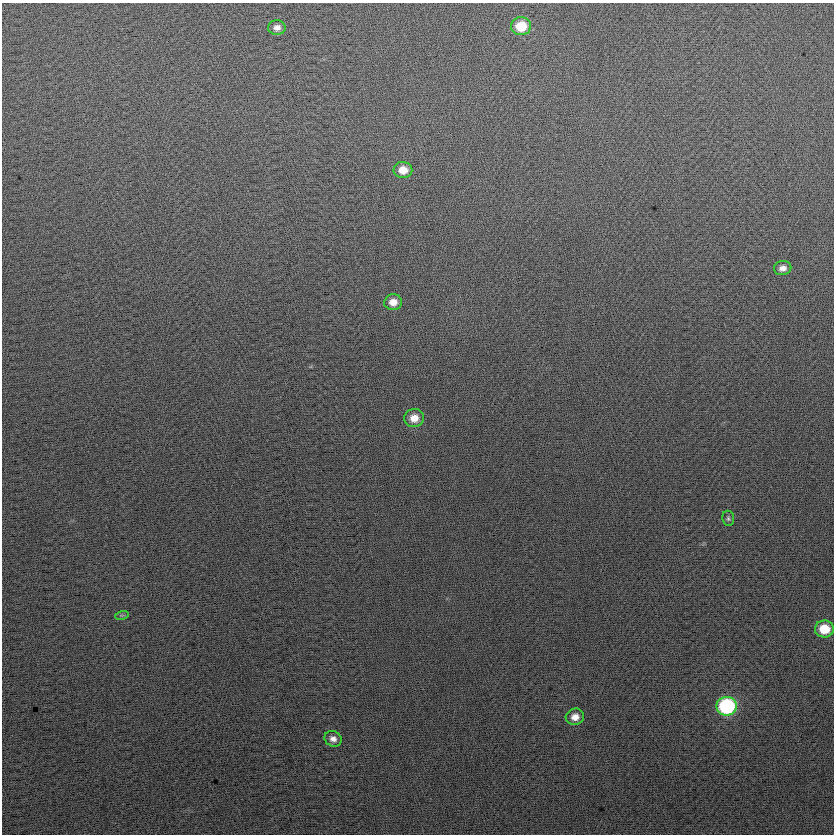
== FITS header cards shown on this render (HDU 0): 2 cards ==
NAXIS1  =                  832
NAXIS2  =                  832

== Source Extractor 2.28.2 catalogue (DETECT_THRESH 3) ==
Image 832 x 832 px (HDU 0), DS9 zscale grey, 1 PNG px = 1 image px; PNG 836 x 836 px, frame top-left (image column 1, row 832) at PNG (2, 3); each listed source drawn as its Kron ellipse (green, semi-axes under 4 px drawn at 4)
Background 23.7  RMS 14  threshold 42.5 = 3 sigma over >= 5 px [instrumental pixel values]
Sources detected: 12; all 12 listed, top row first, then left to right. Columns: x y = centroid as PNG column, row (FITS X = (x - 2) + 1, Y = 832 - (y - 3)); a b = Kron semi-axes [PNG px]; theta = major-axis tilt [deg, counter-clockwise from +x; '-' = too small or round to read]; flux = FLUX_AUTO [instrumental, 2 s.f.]
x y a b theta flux
521 26 10 9 - 28000
277 28 9 7 2 5500
403 170 9 8 - 12000
783 268 9 7 11 5800
393 302 9 8 - 9000
414 418 10 9 - 12000
728 518 8 6 -82 2000
122 615 7 4 18 1400
824 629 9 8 - 25000
727 706 10 9 - 130000
575 717 9 8 - 8700
333 739 9 7 -33 5900